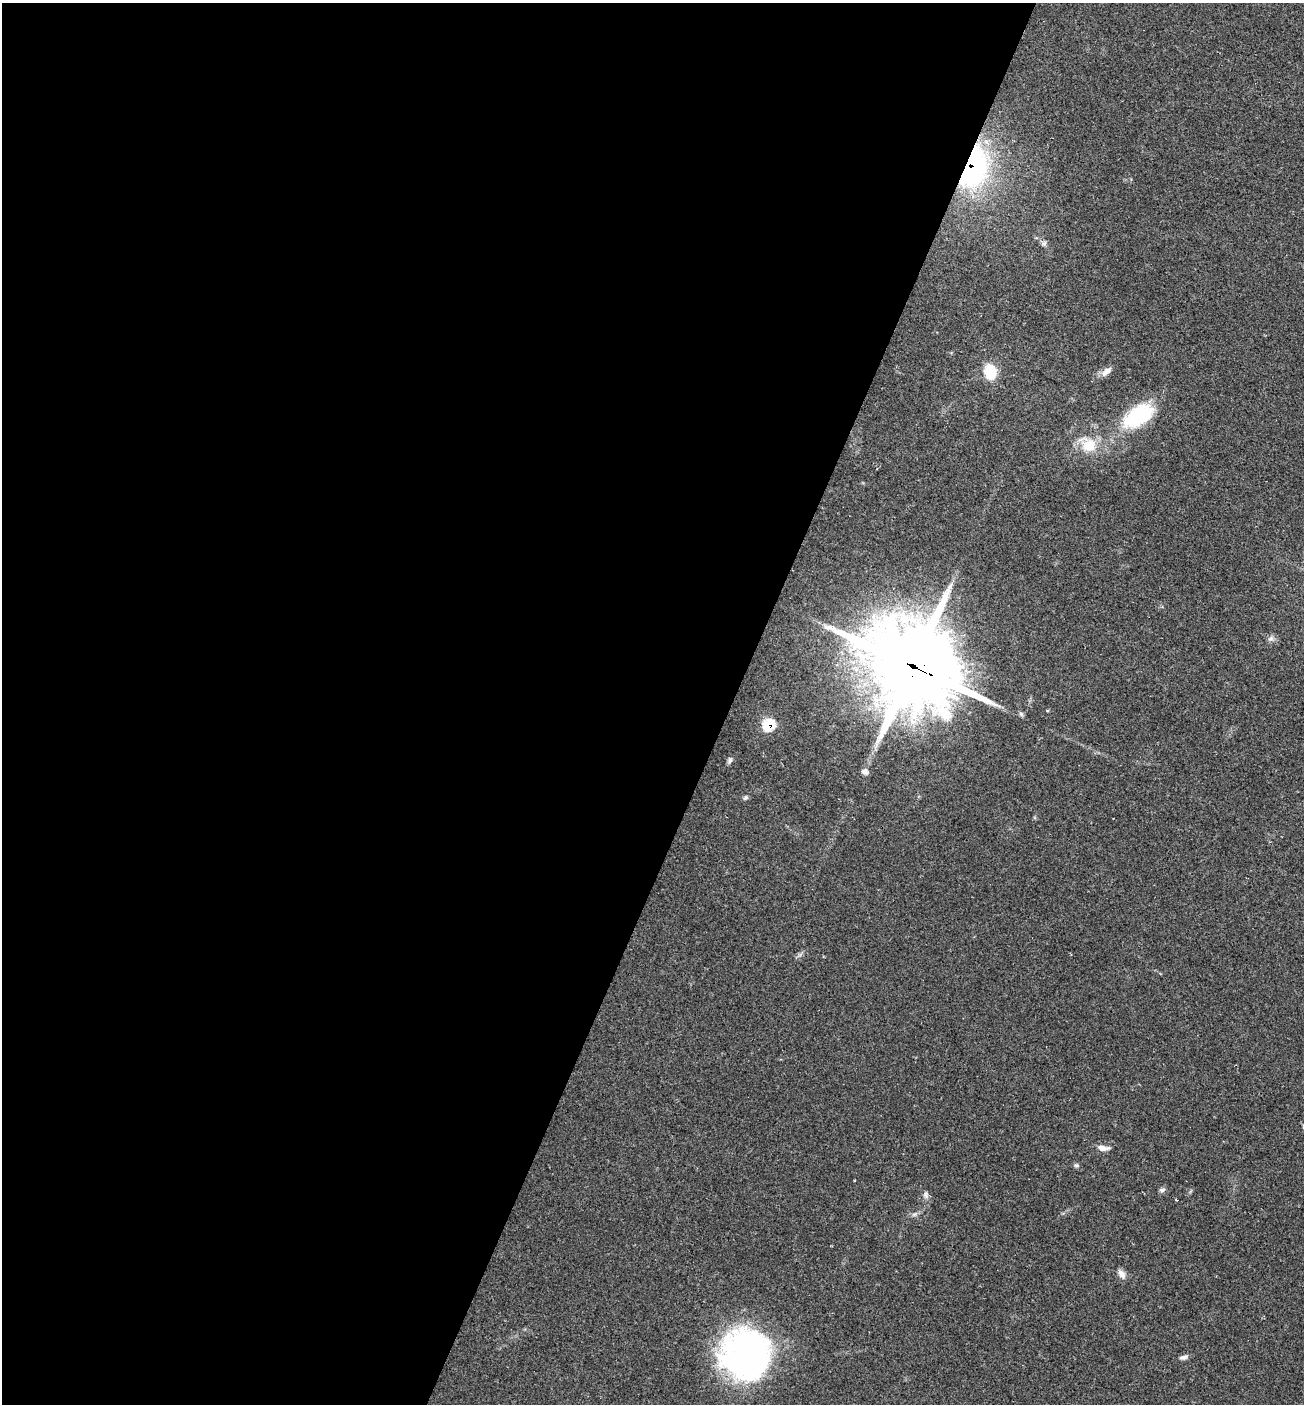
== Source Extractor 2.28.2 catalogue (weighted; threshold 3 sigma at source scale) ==
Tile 5 of 4 x 4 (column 1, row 2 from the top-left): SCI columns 139-1440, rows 2804-4205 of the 5617 x 5606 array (HDU 1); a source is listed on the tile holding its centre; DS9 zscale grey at full resolution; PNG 1306 x 1406 px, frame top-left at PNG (2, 3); no overlay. Shown black and unused: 56% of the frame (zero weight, under 2 of 3 exposures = <1% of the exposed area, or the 3 px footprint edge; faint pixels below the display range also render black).
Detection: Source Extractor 2.28.2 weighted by HDU 2 'WHT'; one run over the whole footprint, this tile lists its part. Background 0.0642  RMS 0.0053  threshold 0.0239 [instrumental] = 3 sigma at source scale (4.5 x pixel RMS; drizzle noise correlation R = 1.50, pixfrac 1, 0.05/0.05 arcsec/px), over >= 5 px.
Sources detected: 21; all 21 listed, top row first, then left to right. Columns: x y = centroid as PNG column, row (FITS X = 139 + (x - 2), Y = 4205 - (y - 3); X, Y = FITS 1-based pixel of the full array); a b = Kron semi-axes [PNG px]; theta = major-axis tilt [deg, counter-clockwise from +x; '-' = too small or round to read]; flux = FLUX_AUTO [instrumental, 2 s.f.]
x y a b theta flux
972 167 31 20 75 130
1044 243 7 5 67 1.3
990 372 16 12 -79 16
1106 372 17 8 40 3.4
1138 416 41 22 32 37
1089 445 21 18 26 13
1271 639 9 6 33 1.7
914 667 35 28 -31 6200
1021 714 7 5 -46 1.1
768 725 8 7 - 26
730 761 9 5 66 1.4
865 772 8 7 - 1.9
745 798 8 5 30 1
1103 1148 13 6 -6 3.7
1076 1165 7 5 -14 1
1162 1190 7 6 - 1.4
926 1195 9 6 87 1.7
1176 1200 3 3 - 2.7
1122 1274 13 8 -57 2.9
746 1355 50 49 - 160
1184 1357 12 6 16 1.9
Overlapping masked pixels (flux is a lower limit): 3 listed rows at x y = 972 167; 914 667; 768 725